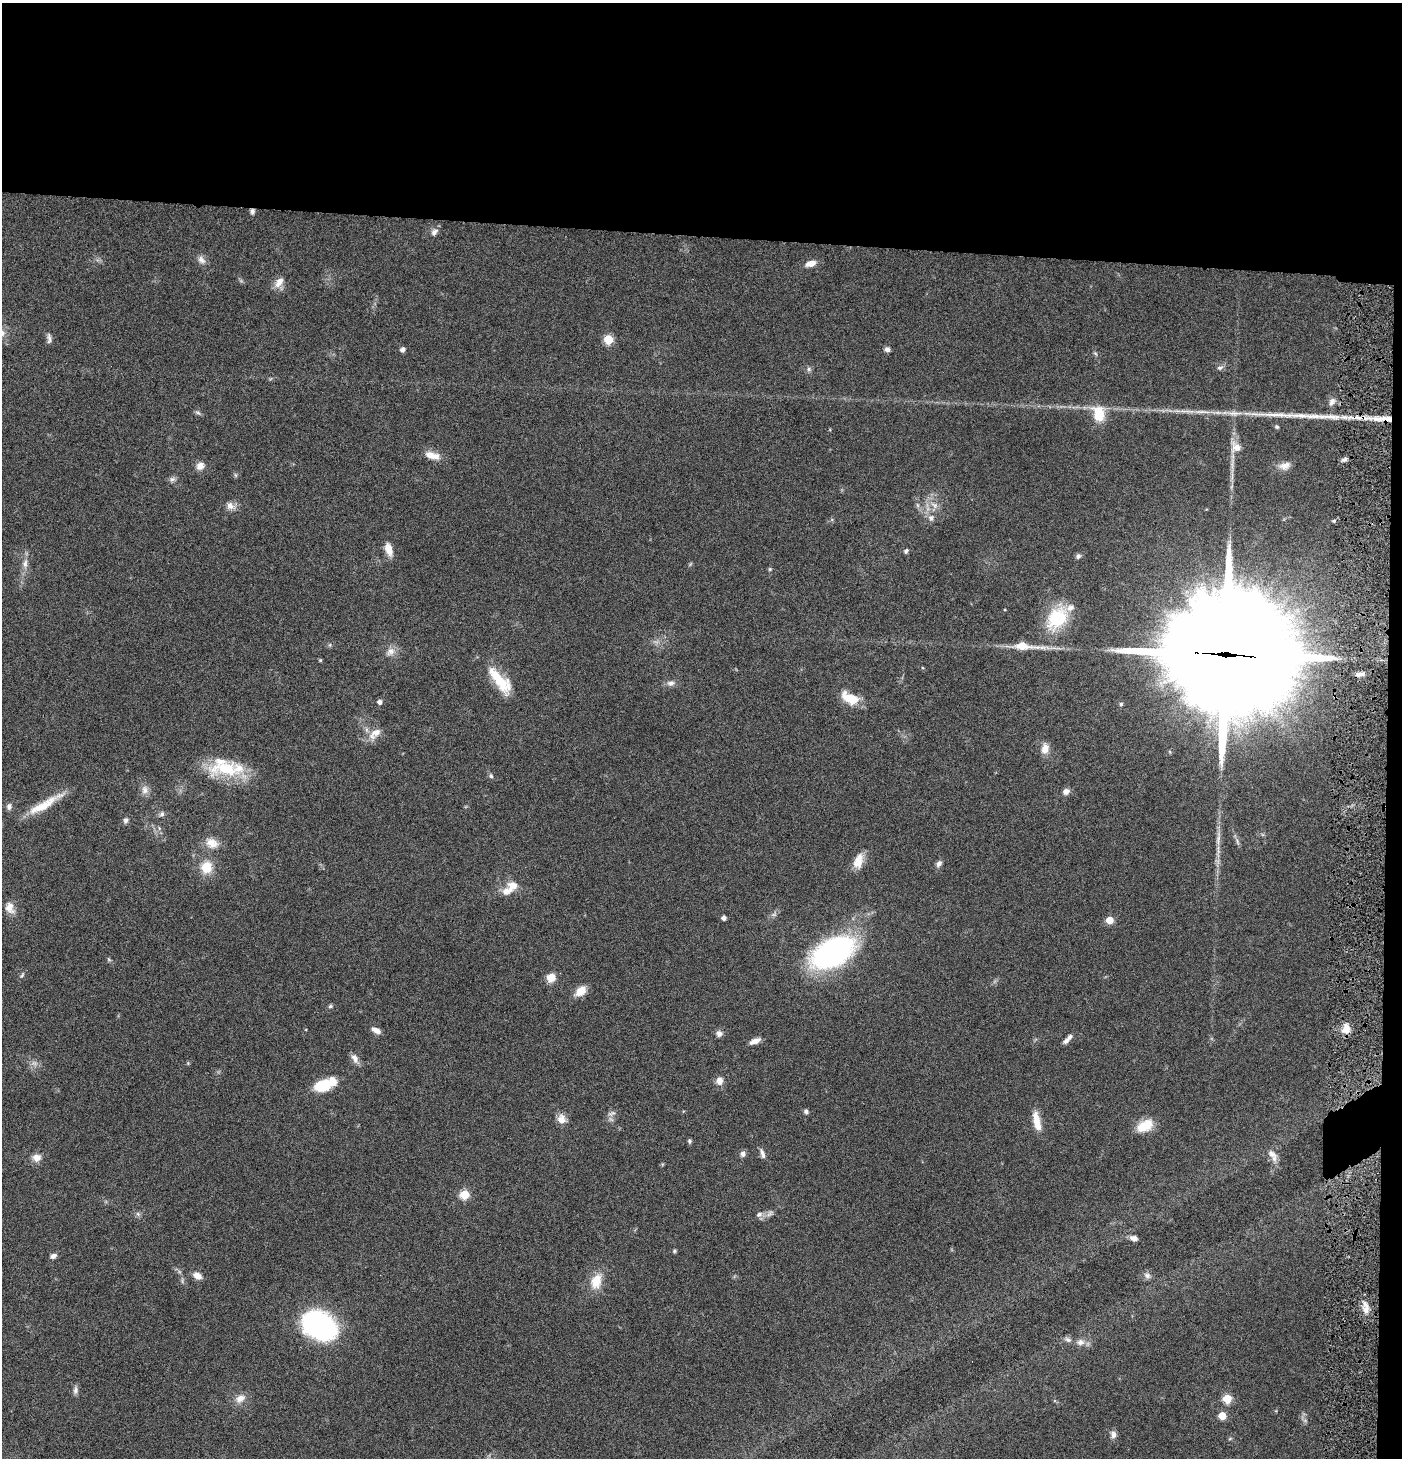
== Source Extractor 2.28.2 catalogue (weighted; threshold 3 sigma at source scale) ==
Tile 3 of 3 x 3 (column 3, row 1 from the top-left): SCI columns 2946-4345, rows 2914-4369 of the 4444 x 4372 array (HDU 1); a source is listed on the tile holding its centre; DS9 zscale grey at full resolution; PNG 1404 x 1460 px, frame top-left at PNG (2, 3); no overlay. Shown black and unused: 17% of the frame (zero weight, under 4 of 8 exposures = <1% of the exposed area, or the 3 px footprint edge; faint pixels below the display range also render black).
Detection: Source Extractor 2.28.2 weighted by HDU 2 'WHT'; one run over the whole footprint, this tile lists its part. Background 0.0789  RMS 0.0044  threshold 0.0181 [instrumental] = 3 sigma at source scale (4.09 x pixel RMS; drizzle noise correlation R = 1.36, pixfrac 0.8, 0.05/0.05 arcsec/px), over >= 5 px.
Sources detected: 123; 2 too faint to see at this stretch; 1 inside a brighter object's white glare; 2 long thin detections or spike segments (spike, bleed or trail) — not listed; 6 inside a brighter listed object's ellipse — not listed separately; the other 112 listed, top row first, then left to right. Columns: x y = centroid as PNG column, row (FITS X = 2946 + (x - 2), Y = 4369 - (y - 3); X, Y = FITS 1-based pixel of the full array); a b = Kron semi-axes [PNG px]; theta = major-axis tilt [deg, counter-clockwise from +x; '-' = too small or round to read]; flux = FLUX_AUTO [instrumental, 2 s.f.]
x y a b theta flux
252 211 7 5 84 1.1
434 232 11 8 49 1.9
201 260 13 8 -45 2.2
811 263 14 7 14 3.2
279 282 16 9 56 3.5
2 333 10 8 22 2.2
49 338 14 5 -85 1.4
608 339 5 5 - 18
887 349 7 6 - 1.3
403 350 5 5 - 1.8
1095 353 6 4 -43 0.61
1220 368 9 5 10 1.2
809 369 6 5 - 0.93
1332 402 12 7 61 2
198 413 9 4 -29 0.83
1099 414 17 12 -78 11
1316 416 45 7 -1 10
1277 427 5 5 - 0.7
1236 447 15 12 -48 4.4
432 455 20 9 -15 4.6
1345 459 7 5 32 1.2
200 466 11 9 32 2.8
1285 466 16 10 13 3.3
235 475 7 4 -89 0.59
172 479 9 7 30 1.3
917 505 7 4 -89 0.83
934 505 11 8 -33 2.9
230 506 12 9 -39 2.7
931 518 10 8 -90 2.2
1334 521 5 4 - 0.7
388 549 16 8 -73 4.5
906 551 6 4 55 0.9
1078 556 7 6 - 1.1
25 564 13 7 82 2.7
770 569 5 5 - 0.53
1057 618 32 23 52 21
1025 646 44 9 -4 10
390 652 14 10 48 2.9
1225 655 47 34 -5 16000
320 660 5 4 - 0.43
1360 674 12 5 7 1.8
500 682 31 15 -48 13
671 683 11 8 -1 1.9
850 698 17 9 -25 11
380 702 5 5 - 1.7
1121 704 4 4 - 0.64
375 733 21 10 39 4.6
1045 749 13 8 80 3.9
226 769 49 19 1 21
491 776 7 5 -72 0.83
145 790 13 9 -84 2.5
1066 791 9 7 34 1.9
45 804 51 9 30 11
9 807 8 6 77 1.4
162 814 7 6 - 1.2
126 820 7 6 - 1.1
159 828 6 4 -72 0.65
1218 838 24 6 83 3.4
1237 841 10 4 -61 1.1
212 843 18 13 -24 5.1
858 861 20 11 72 5.4
939 864 9 6 56 1.5
206 867 14 12 74 8.4
513 885 14 13 - 4.7
10 908 15 11 -70 3.7
724 918 4 4 - 1.7
1110 920 5 5 - 9.5
833 952 34 19 28 120
109 959 7 5 -58 0.62
22 975 7 4 46 0.67
551 978 10 9 - 4.5
581 991 15 9 42 4.9
330 1006 6 5 - 0.73
1346 1029 12 10 82 3.9
376 1030 11 6 -28 2.8
719 1033 8 8 - 1.7
755 1041 14 6 22 2.6
1066 1041 9 6 43 1.6
355 1058 13 8 -64 2.5
188 1063 5 5 - 0.46
719 1081 10 8 85 2.9
323 1085 14 9 12 17
806 1111 6 5 - 1.1
611 1113 12 6 13 1.5
562 1119 12 10 -80 3.7
1037 1121 24 8 -78 6.3
1145 1126 21 13 27 8.2
689 1141 5 4 - 0.76
762 1153 12 5 -73 1.8
743 1154 7 6 - 1.6
1272 1154 15 9 -37 3
37 1158 11 9 4 3.1
465 1194 5 5 - 22
770 1213 12 5 39 1.8
138 1214 6 5 - 0.9
759 1214 8 7 - 1.6
1134 1238 9 6 -14 2.1
674 1251 5 4 - 0.58
53 1256 8 6 27 1.5
197 1276 10 7 -31 3.3
1147 1276 9 7 -15 1.6
596 1281 21 14 71 7.6
1366 1309 13 8 89 3.5
319 1325 33 24 -27 71
1068 1340 9 7 -22 1.5
1080 1342 11 9 1 2.6
75 1390 11 6 83 1.4
240 1398 15 10 31 3.5
1227 1399 5 5 - 17
1222 1416 5 5 - 11
1305 1421 7 4 -19 0.73
1113 1434 10 7 -86 1.8
Overlapping masked pixels (flux is a lower limit): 2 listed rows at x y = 252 211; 1225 655
Isophote crosses this tile's border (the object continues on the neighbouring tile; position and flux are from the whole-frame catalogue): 1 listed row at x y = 2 333